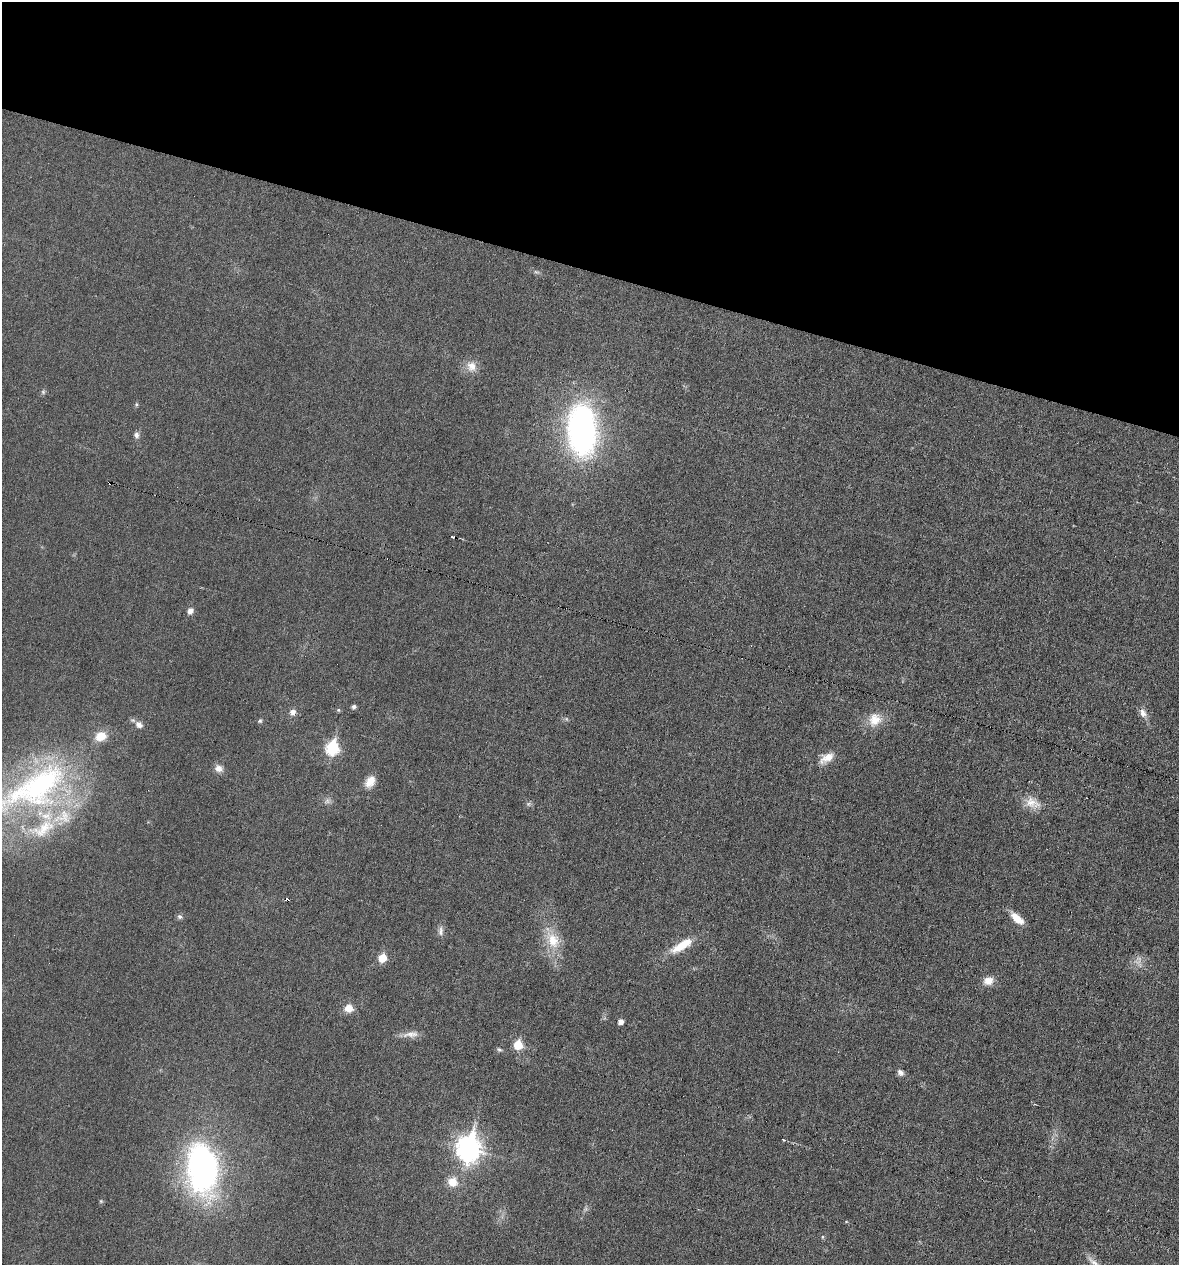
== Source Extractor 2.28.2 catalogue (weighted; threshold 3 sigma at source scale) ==
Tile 2 of 4 x 4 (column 2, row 1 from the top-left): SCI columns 1294-2470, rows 3790-5052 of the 5066 x 5052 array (HDU 1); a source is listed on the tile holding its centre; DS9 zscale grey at full resolution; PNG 1181 x 1267 px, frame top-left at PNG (2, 2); no overlay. Shown black and unused: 21% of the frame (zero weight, under 3 of 6 exposures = <1% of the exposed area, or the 3 px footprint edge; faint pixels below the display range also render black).
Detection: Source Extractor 2.28.2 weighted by HDU 2 'WHT'; one run over the whole footprint, this tile lists its part. Background 0.0182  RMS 0.0035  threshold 0.0143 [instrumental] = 3 sigma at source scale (4.09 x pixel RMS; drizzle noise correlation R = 1.36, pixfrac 0.8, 0.05/0.05 arcsec/px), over >= 5 px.
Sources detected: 52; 1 too faint to see at this stretch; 3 cosmic-ray / hot-pixel residue — not listed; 4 inside a brighter listed object's ellipse — not listed separately; the other 44 listed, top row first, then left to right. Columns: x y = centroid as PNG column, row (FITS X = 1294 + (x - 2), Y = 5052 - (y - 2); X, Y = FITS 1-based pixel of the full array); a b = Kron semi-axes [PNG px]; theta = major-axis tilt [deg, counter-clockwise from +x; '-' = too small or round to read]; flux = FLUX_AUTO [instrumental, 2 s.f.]
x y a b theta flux
536 272 9 4 -13 0.64
471 366 15 13 -59 3.3
43 392 6 5 - 0.59
136 404 6 5 - 0.46
582 430 43 24 -87 110
136 435 8 7 - 1.1
452 537 5 3 - 3.8
190 611 8 7 - 1.5
354 707 5 4 - 0.94
338 710 5 5 - 0.44
293 712 8 8 - 1.6
1143 713 12 8 -62 2
566 719 7 4 -88 0.46
875 720 20 17 55 5.7
260 721 5 5 - 0.52
139 725 10 8 -34 2
332 748 8 7 - 34
827 758 21 10 31 4
219 768 11 9 -33 2
370 781 16 10 56 3.7
36 787 112 48 30 97
327 801 8 8 - 1.2
1032 803 23 14 -19 4.8
528 804 7 5 45 0.63
180 917 7 6 - 0.78
1017 918 17 7 -40 5
441 931 14 7 86 1.5
553 940 24 16 -70 8.6
682 945 33 11 31 7.4
382 958 6 5 - 9.3
988 981 13 10 17 3
349 1008 10 9 - 3.3
620 1022 5 5 - 2
411 1034 24 7 2 2.8
518 1045 6 5 - 11
499 1050 7 5 -20 0.59
900 1072 8 6 -44 1.3
784 1140 4 3 - 0.29
468 1149 11 9 81 240
202 1169 55 31 -86 96
452 1182 10 9 - 5.1
101 1201 5 4 - 0.38
823 1237 5 4 - 0.51
1095 1263 28 8 -44 3.2
Overlapping masked pixels (flux is a lower limit): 1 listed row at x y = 452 537
Isophote crosses this tile's border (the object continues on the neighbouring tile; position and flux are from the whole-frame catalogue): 2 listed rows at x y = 36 787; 1095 1263